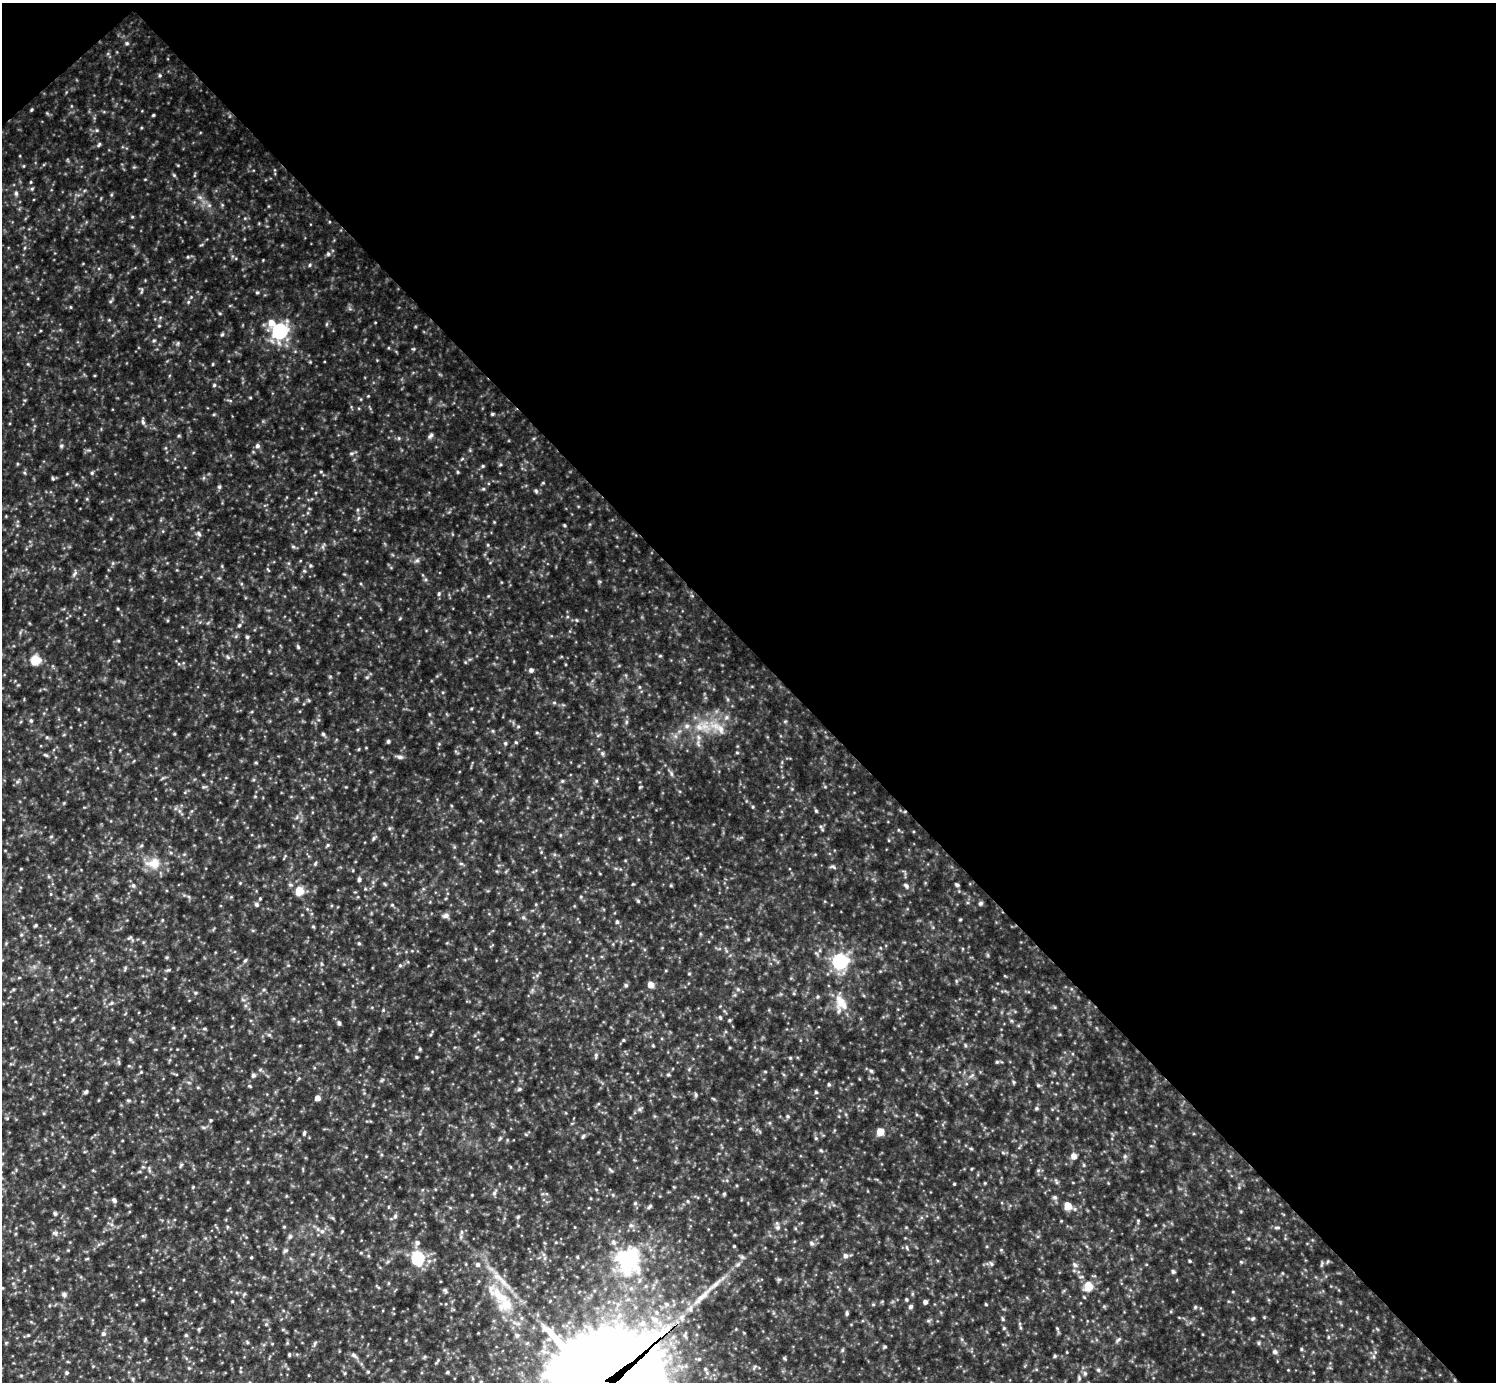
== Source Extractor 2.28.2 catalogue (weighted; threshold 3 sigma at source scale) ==
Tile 3 of 4 x 4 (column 3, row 1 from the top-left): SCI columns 2991-4484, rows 4441-5820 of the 5978 x 5977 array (HDU 1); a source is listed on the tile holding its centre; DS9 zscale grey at full resolution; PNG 1498 x 1384 px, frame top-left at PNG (2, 3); no overlay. Shown black and unused: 47% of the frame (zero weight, under 3 of 5 exposures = <1% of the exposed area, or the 3 px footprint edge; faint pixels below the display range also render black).
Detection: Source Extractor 2.28.2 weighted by HDU 2 'WHT'; one run over the whole footprint, this tile lists its part. Background 0.241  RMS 0.02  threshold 0.0883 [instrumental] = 3 sigma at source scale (4.5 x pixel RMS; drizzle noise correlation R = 1.50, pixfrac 1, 0.05/0.05 arcsec/px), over >= 5 px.
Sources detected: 225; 2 inside a brighter listed object's ellipse — not listed separately; the other 223 listed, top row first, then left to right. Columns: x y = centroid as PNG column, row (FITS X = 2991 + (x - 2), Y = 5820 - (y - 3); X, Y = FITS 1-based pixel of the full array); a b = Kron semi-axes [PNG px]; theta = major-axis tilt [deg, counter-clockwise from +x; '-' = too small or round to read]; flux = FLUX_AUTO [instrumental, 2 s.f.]
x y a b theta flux
127 43 6 4 -21 3
160 75 5 4 - 2.6
31 110 4 3 - 2.2
153 115 4 3 - 2.1
97 130 5 3 - 2.1
99 144 7 4 62 3
174 175 5 4 - 2.4
31 182 5 3 - 1.7
32 189 6 4 2 2.4
16 193 6 5 - 3.7
132 217 5 3 - 1.8
328 254 6 5 - 3.4
310 265 5 3 - 2.1
257 292 5 4 - 2.3
271 323 9 7 -77 16
159 326 5 3 - 1.8
280 331 7 6 - 580
222 334 6 4 2 2.5
154 340 5 3 - 2.3
213 364 5 3 - 1.6
214 385 5 4 - 2.6
492 414 4 4 - 2.4
143 422 8 5 -69 4.5
430 436 8 5 45 4.9
399 438 5 3 - 2.1
61 446 6 5 - 3.1
257 446 6 5 - 5.1
483 466 5 4 - 2.2
458 472 4 4 - 2.1
92 473 5 4 - 2.5
53 478 6 4 -46 2.4
219 487 5 5 - 2.9
483 489 5 4 - 2.3
536 491 6 5 - 3.1
564 525 4 3 - 1.9
199 534 8 5 -53 4.3
293 547 6 4 -2 2.8
417 560 7 4 1 3.8
310 566 5 5 - 2.7
75 573 8 4 60 4.3
439 594 6 4 69 3
239 625 5 4 - 2.8
247 637 5 5 - 3.2
298 647 5 5 - 2.7
228 657 6 3 -70 2.4
35 660 6 5 - 73
531 670 6 5 - 5.1
639 687 5 3 - 1.8
31 720 5 4 - 2.5
626 722 6 4 72 2.8
518 726 5 3 - 2.3
687 726 7 5 45 4.9
699 727 10 8 -34 14
721 729 13 8 -60 16
323 734 5 5 - 3.1
47 737 5 3 - 2.2
698 737 7 4 -71 4.4
388 741 5 4 - 3.3
516 742 5 4 - 2
505 743 5 4 - 2.6
737 753 5 3 - 1.9
46 755 8 4 -26 2.9
400 757 8 5 -10 5.1
256 763 5 3 - 1.9
671 774 8 4 -81 3.8
562 781 5 4 - 2.3
596 781 5 3 - 2.2
17 782 6 4 45 3.5
753 807 5 4 - 2.1
816 811 5 4 - 2.5
51 837 5 3 - 2
374 838 6 5 - 3.4
328 845 5 5 - 2.5
153 863 22 15 1 34
315 864 7 4 60 2.7
359 880 6 5 - 3.5
133 885 6 5 - 4.2
957 885 6 4 -25 3.5
906 886 8 5 -45 5
299 891 5 5 - 57
638 901 6 4 -45 2.5
981 903 6 5 - 3.6
257 904 6 5 - 3.6
392 905 5 4 - 2.1
446 916 8 6 2 6.7
523 917 6 4 -45 3
617 922 5 4 - 3.2
36 925 4 3 - 2.4
313 926 5 3 - 2
21 935 5 3 - 2.1
130 938 9 3 22 3.1
359 943 5 4 - 2.3
245 960 6 4 44 2.7
840 961 7 6 - 570
400 965 6 4 0 2.6
168 970 6 3 17 2.5
689 974 5 3 - 1.8
956 981 6 4 73 2.4
626 985 6 5 - 3.3
651 985 5 5 - 17
738 989 6 5 - 3.5
195 993 5 4 - 2.4
111 1003 6 5 - 2.8
841 1003 25 13 -58 35
383 1010 4 4 - 1.8
720 1017 5 4 - 2.5
729 1020 4 4 - 2.4
339 1023 6 4 -79 3.8
269 1035 6 4 -1 3
623 1040 4 4 - 2
965 1045 6 3 -71 2.1
420 1049 5 4 - 2.3
596 1055 6 5 - 3.5
416 1057 4 4 - 2.1
790 1058 5 3 - 2
997 1062 5 4 - 2.5
871 1071 6 4 -42 3
141 1072 4 4 - 1.8
253 1075 5 5 - 4.4
668 1075 6 4 0 2.2
1014 1082 5 4 - 2.4
829 1084 5 4 - 2.8
1038 1085 5 5 - 2.6
250 1086 6 3 -69 2.1
519 1089 6 5 - 3.3
86 1092 7 4 45 3.5
816 1092 5 4 - 2.3
696 1094 7 4 -72 2.6
317 1098 5 5 - 11
128 1100 6 4 -1 2.5
1036 1108 5 5 - 3.1
639 1109 6 5 - 4
788 1116 5 4 - 2.5
211 1120 4 4 - 2.1
880 1132 5 5 - 27
304 1133 6 4 79 3.1
583 1136 7 4 54 3.3
816 1138 5 5 - 2.4
821 1151 6 3 -21 2.4
1074 1156 6 5 - 13
1125 1156 6 5 - 3.4
1084 1165 5 3 - 2
149 1170 9 3 -79 2.8
610 1170 9 3 -40 2.8
1038 1170 6 4 1 2.9
1056 1182 8 3 -76 3.1
954 1184 4 3 - 1.6
193 1187 4 4 - 1.7
494 1193 6 5 - 4
724 1194 5 4 - 2.4
1055 1197 6 6 - 4.1
114 1200 6 5 - 4.8
688 1201 5 3 - 2.1
635 1203 6 4 46 2.8
649 1206 8 4 48 3.6
1068 1206 5 5 - 34
55 1213 6 4 -67 2.9
395 1216 6 5 - 4.1
518 1217 5 4 - 2.3
1138 1221 5 4 - 2.1
631 1225 6 5 - 4.4
284 1227 5 3 - 1.7
778 1227 7 5 1 4.6
1277 1227 9 4 4 3.2
322 1231 6 6 - 5.4
462 1232 6 4 -89 3.1
55 1233 7 6 - 4.6
290 1236 7 5 75 4
613 1242 7 5 -69 5.1
417 1243 6 6 - 6
812 1243 7 5 -52 4.2
734 1246 3 3 - 2
907 1247 7 3 -81 2.5
285 1251 7 5 30 3.6
845 1256 6 6 - 6.3
251 1257 5 3 - 1.7
577 1257 5 3 - 1.9
742 1257 5 5 - 3.7
418 1258 7 6 - 250
545 1258 6 4 71 2.9
627 1260 8 7 - 1300
1190 1261 4 3 - 2.3
1241 1262 4 4 - 2.1
478 1264 6 6 - 5.3
991 1264 6 5 - 3.9
1322 1264 8 3 76 2.7
1075 1265 8 6 -30 5.6
1173 1271 6 4 -86 3.1
1089 1286 5 5 - 63
445 1290 6 5 - 3.3
64 1294 7 5 -74 4
500 1296 35 14 -41 65
702 1297 32 7 44 31
906 1299 4 4 - 2.3
143 1300 5 3 - 1.9
232 1301 4 3 - 1.7
925 1302 4 4 - 6
986 1304 4 3 - 1.8
910 1307 5 5 - 4.7
1195 1307 5 5 - 2.6
847 1313 6 4 -90 3.2
1003 1319 6 4 -88 2.5
1253 1319 6 5 - 3.3
1004 1328 5 4 - 2.2
103 1334 5 5 - 4.4
28 1335 4 4 - 1.8
186 1335 5 5 - 2.4
1118 1340 9 4 39 3.3
315 1343 8 3 60 3.2
1259 1343 6 4 90 2.6
885 1347 5 4 - 2.5
1301 1349 5 4 - 2.4
1275 1352 6 6 - 5.2
289 1354 5 3 - 2.3
353 1355 8 5 -27 4.8
1055 1356 5 4 - 2.6
784 1358 5 4 - 2.3
1098 1370 5 4 - 2.9
368 1372 5 4 - 2
447 1372 5 4 - 2.5
67 1373 5 5 - 3
1085 1373 6 5 - 3.6
133 1379 6 4 -90 2.3
Unlisted compact peaks at least as high as the median listed source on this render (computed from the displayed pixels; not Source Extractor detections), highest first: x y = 188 257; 834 867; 351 453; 602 753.